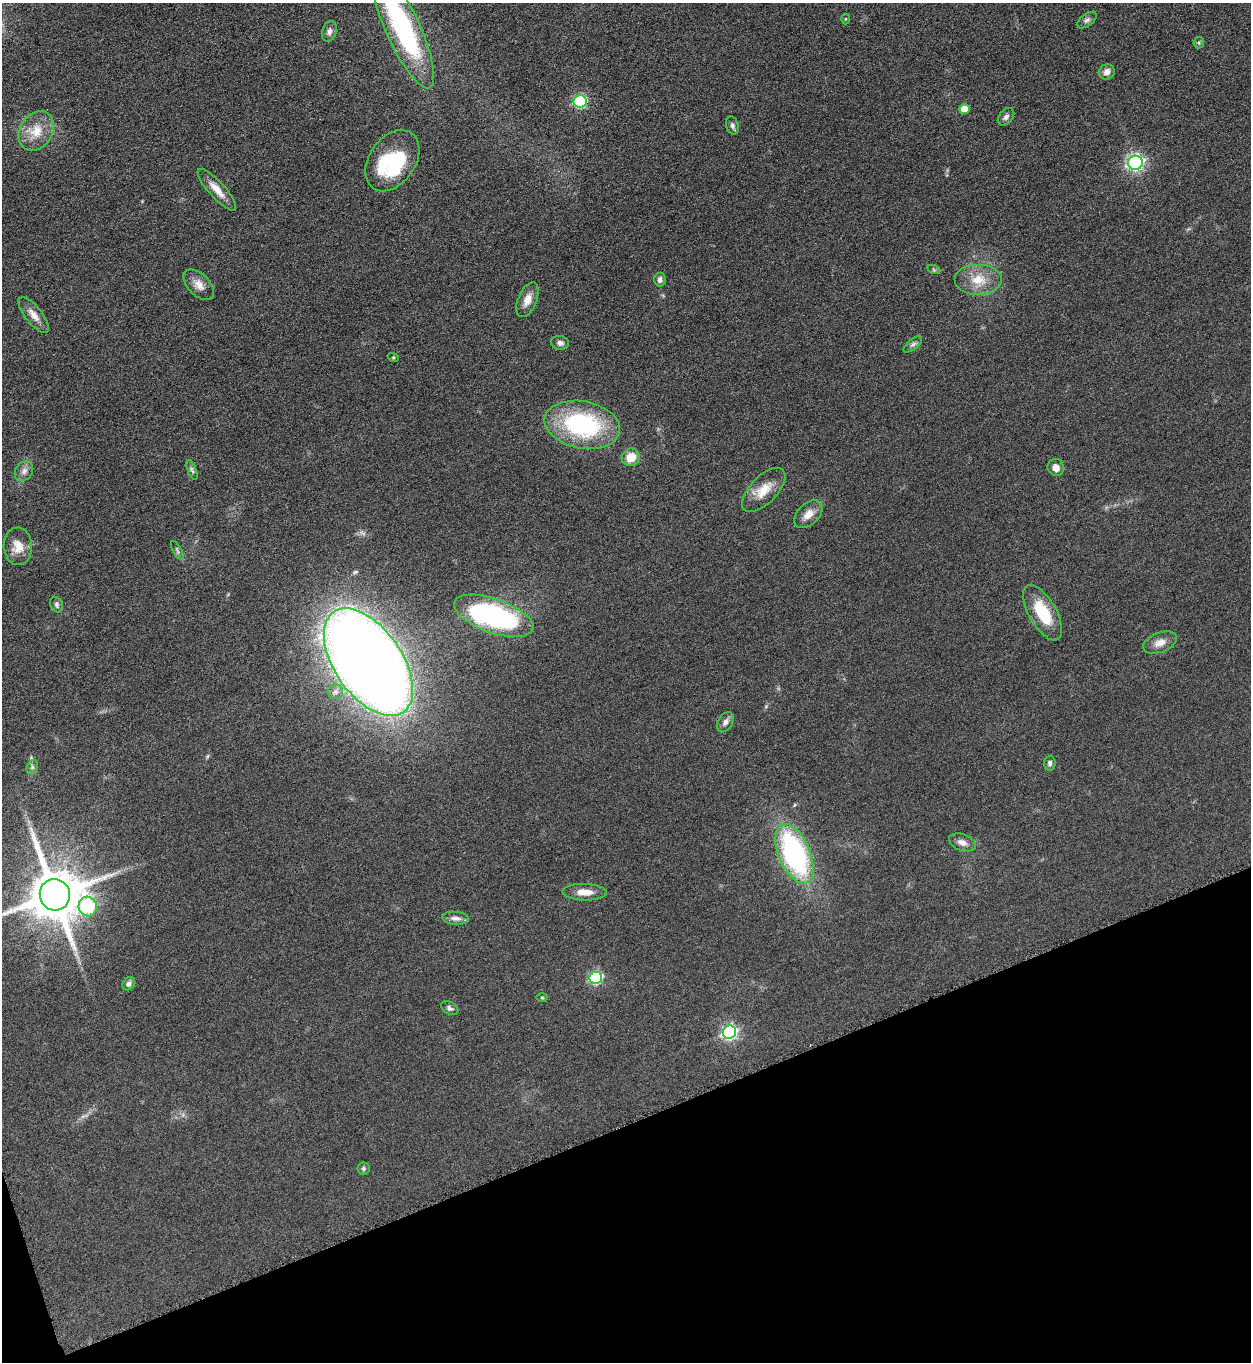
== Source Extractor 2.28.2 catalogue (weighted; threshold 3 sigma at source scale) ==
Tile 14 of 4 x 4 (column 2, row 4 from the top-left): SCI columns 1414-2662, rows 20-1379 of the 5451 x 5466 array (HDU 1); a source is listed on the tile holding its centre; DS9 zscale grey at full resolution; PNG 1253 x 1364 px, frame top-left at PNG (2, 3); each listed source drawn as its Kron ellipse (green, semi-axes under 4 px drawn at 4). Shown black and unused: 18% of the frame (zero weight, under 3 of 6 exposures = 2% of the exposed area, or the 3 px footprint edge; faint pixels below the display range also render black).
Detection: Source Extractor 2.28.2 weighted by HDU 2 'WHT'; one run over the whole footprint, this tile lists its part. Background 0.0872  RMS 0.0097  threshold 0.0396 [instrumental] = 3 sigma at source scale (4.09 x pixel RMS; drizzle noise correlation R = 1.36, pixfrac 0.8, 0.05/0.05 arcsec/px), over >= 5 px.
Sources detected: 55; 2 inside a brighter object's white glare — neither listed nor drawn; the other 53 listed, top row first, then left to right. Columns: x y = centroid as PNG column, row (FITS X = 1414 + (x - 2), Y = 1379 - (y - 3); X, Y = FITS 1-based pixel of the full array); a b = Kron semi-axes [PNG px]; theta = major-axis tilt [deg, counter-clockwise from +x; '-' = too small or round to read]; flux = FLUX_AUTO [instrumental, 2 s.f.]
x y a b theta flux
845 19 5 3 - 0.78
1087 20 11 6 37 2.8
403 28 65 17 -65 160
329 31 10 7 73 3.5
1199 43 6 5 - 1.4
1107 72 8 7 - 4.8
580 101 6 6 - 100
964 109 5 5 - 15
1006 117 10 7 50 3.2
732 126 9 6 -73 2.7
36 131 21 16 57 18
392 161 34 23 55 71
1135 163 7 7 - 240
217 190 27 8 -48 11
934 270 7 4 -19 1.3
660 280 7 5 85 3.2
979 280 24 15 0 20
199 285 19 10 -45 8.6
527 300 18 9 68 8.3
34 315 22 8 -52 8.5
560 343 9 7 -7 3.6
913 344 11 5 38 2.5
393 357 6 3 -19 0.98
582 425 38 23 -11 110
631 457 9 8 - 14
1056 467 9 8 - 5.9
192 470 10 4 -69 2.1
24 471 10 8 54 4.5
764 490 28 13 46 17
808 514 17 10 44 9.4
18 546 19 14 -86 13
177 550 10 3 -61 1.5
57 605 8 6 -61 2.2
1043 613 31 13 -60 33
494 616 41 17 -19 170
1160 643 18 9 21 8.4
368 662 61 34 -55 1700
335 692 7 7 - 3.7
725 722 11 7 59 4
1050 763 7 5 87 2.7
32 767 7 5 61 2
962 842 14 8 -20 5.8
794 854 32 15 -67 170
585 892 22 8 -2 11
55 895 16 15 - 5200
88 907 10 9 - 91
455 918 13 6 -5 4.4
596 978 6 6 - 110
129 984 7 6 - 3.4
542 997 6 4 1 0.97
450 1008 9 6 -29 2.5
729 1032 7 6 - 200
363 1168 6 6 - 1.7
Isophote crosses this tile's border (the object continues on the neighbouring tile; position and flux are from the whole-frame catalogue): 2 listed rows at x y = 403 28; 55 895